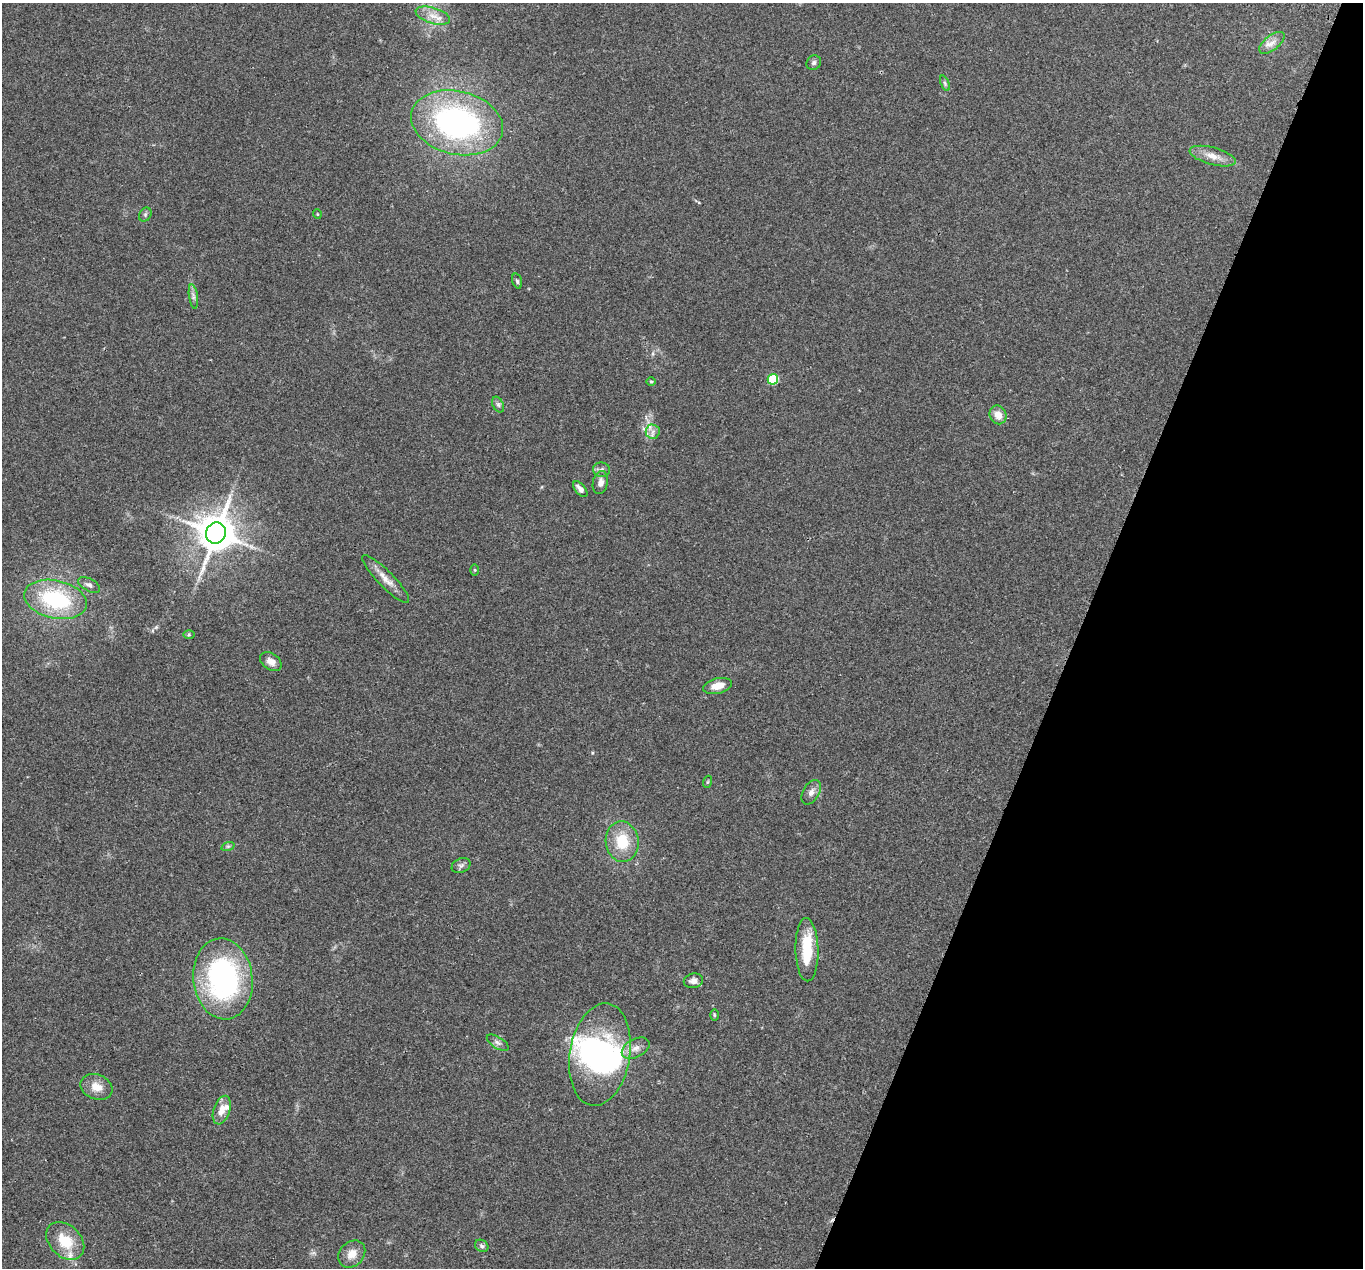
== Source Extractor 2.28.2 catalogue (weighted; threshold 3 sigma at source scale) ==
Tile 8 of 4 x 4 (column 4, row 2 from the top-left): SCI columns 4111-5471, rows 2722-3987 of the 5499 x 5574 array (HDU 1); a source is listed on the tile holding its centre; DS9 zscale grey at full resolution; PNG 1365 x 1270 px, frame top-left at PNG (2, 3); each listed source drawn as its Kron ellipse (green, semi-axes under 4 px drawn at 4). Shown black and unused: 21% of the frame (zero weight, under 2 of 3 exposures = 3% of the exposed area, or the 3 px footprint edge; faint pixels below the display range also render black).
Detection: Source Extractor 2.28.2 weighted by HDU 2 'WHT'; one run over the whole footprint, this tile lists its part. Background 0.0941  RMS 0.0088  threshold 0.0396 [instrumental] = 3 sigma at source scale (4.5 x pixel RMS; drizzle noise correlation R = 1.50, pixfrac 1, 0.05/0.05 arcsec/px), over >= 5 px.
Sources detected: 48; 3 inside a brighter object's white glare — neither listed nor drawn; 2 inside a brighter listed object's ellipse — not listed separately; the other 43 listed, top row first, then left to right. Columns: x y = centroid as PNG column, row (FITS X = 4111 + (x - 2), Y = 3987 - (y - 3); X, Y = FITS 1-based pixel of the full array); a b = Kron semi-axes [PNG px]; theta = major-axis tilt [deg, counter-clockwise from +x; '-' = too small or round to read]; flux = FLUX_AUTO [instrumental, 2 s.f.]
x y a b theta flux
433 16 18 8 -16 8.7
1272 43 15 7 38 5.9
814 63 8 7 - 2
945 83 8 4 -67 1.6
457 123 47 31 -13 200
1213 156 24 8 -15 9.6
145 214 7 5 55 1.6
317 214 5 3 - 0.68
517 281 8 4 -73 1.6
193 296 12 4 -81 2.8
773 379 5 5 - 48
651 381 5 3 - 0.88
498 405 8 5 -63 2.3
998 415 9 8 - 7.8
653 431 7 7 - 3.7
601 470 8 7 - 2.9
600 482 12 7 77 5.1
580 489 9 5 -49 4.5
216 533 11 10 - 2400
475 570 6 4 -89 0.97
386 579 32 8 -46 9.6
89 585 12 6 -29 3.1
55 599 32 19 -13 77
189 635 6 4 0 1.1
271 662 12 8 -36 5.9
717 686 15 7 12 9.5
707 782 6 4 70 1
811 792 13 8 60 4.7
622 842 20 16 -83 26
228 846 7 4 18 1.6
461 866 10 7 24 2.8
807 950 32 11 -89 30
223 979 41 29 -83 160
693 981 10 7 9 4
714 1015 6 4 -89 1
498 1043 12 5 -32 2.9
636 1048 15 9 28 6.7
600 1055 52 30 81 120
96 1087 16 12 -22 10
222 1110 15 8 72 8.8
65 1241 22 15 -44 23
482 1246 7 5 -33 2.1
352 1254 15 12 46 9